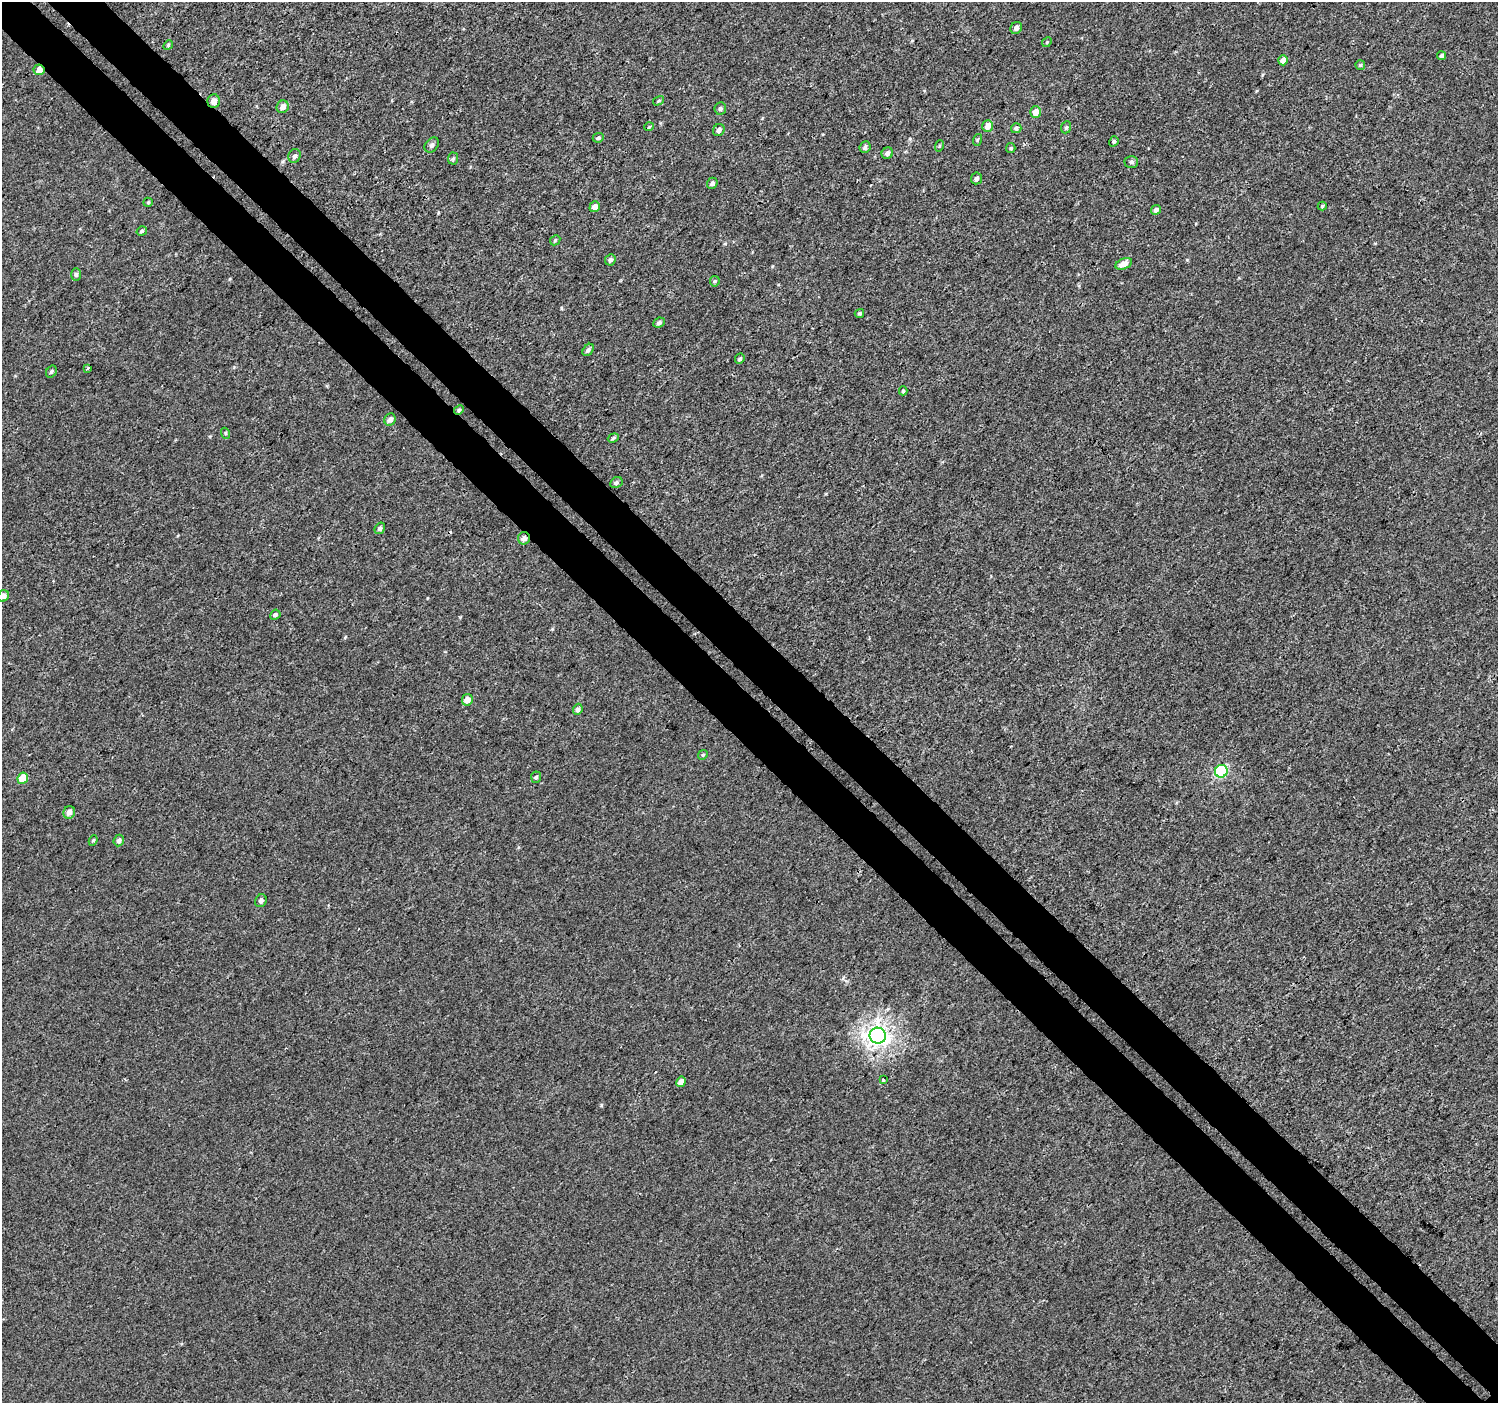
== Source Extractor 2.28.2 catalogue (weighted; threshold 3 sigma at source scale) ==
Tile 11 of 4 x 4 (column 3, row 3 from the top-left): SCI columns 3031-4526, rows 1592-2992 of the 6066 x 6047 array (HDU 1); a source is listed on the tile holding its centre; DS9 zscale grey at full resolution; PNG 1500 x 1405 px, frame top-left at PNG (2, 2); each listed source drawn as its Kron ellipse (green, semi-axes under 4 px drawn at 4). Shown black and unused: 8% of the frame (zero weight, under 3 of 4 exposures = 4% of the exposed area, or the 3 px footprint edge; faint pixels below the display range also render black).
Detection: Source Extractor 2.28.2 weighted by HDU 2 'WHT'; one run over the whole footprint, this tile lists its part. Background 2.01e-04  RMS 0.0026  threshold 0.0118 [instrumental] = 3 sigma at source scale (4.5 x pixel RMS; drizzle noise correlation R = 1.50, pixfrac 1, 0.0396/0.0396 arcsec/px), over >= 5 px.
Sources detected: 69; all 69 listed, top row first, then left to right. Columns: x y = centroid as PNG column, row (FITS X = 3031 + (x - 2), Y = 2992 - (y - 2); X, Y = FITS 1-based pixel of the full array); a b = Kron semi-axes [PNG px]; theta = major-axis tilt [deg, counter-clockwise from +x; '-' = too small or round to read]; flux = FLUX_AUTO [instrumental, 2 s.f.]
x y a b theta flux
1016 28 6 5 - 0.92
1047 42 5 4 - 0.31
168 45 5 4 - 0.32
1441 56 4 4 - 0.67
1283 60 5 5 - 2.1
1360 65 5 4 - 0.31
39 70 5 5 - 1.9
214 101 7 6 - 1.8
658 101 6 3 32 0.31
283 107 6 6 - 1.3
720 109 6 6 - 0.59
1035 112 6 5 - 2.6
988 126 6 5 - 2.6
649 127 5 3 - 0.23
1066 127 6 5 - 0.45
1016 128 5 5 - 0.6
719 130 6 5 - 1.2
598 138 6 4 25 0.48
977 140 6 3 71 0.29
1114 141 5 4 - 0.47
432 145 8 6 49 0.81
939 146 6 3 71 0.31
865 147 6 5 - 0.66
1011 148 5 4 - 0.34
887 153 6 5 - 0.92
295 156 7 6 - 0.67
453 159 6 5 - 0.44
1131 162 7 5 0 0.54
977 178 6 5 - 0.77
712 183 6 5 - 0.63
148 202 5 4 - 0.29
1322 206 5 3 - 0.39
595 207 5 5 - 1.7
1156 210 5 4 - 0.88
142 231 5 4 - 0.48
555 240 6 4 46 0.37
610 260 6 5 - 0.71
1124 264 9 5 23 2
76 274 6 5 - 0.49
715 281 5 5 - 0.38
859 313 5 4 - 0.39
659 323 6 4 25 0.67
588 350 7 5 53 0.58
740 359 5 4 - 0.46
87 368 4 2 - 0.43
51 372 6 5 - 0.47
903 391 4 4 - 0.32
459 410 5 4 - 0.37
390 420 6 5 - 1
225 433 5 3 - 0.27
613 438 6 4 20 0.4
616 483 6 5 - 0.59
380 528 6 5 - 0.68
524 538 6 6 - 1.1
3 596 6 5 - 0.94
275 615 5 4 - 0.47
467 700 6 5 - 2.3
578 709 6 4 68 0.74
703 755 5 4 - 0.37
1221 771 6 6 - 26
536 777 5 5 - 0.45
23 778 6 5 - 6
69 812 6 5 - 1.3
93 840 5 4 - 0.35
119 841 6 5 - 0.72
261 901 6 5 - 0.76
878 1036 8 8 - 140
883 1080 3 3 - 0.5
681 1082 5 4 - 1.5
Overlapping masked pixels (flux is a lower limit): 4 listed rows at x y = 39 70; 214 101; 459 410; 524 538
Isophote crosses this tile's border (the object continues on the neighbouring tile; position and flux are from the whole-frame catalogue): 1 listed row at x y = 3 596